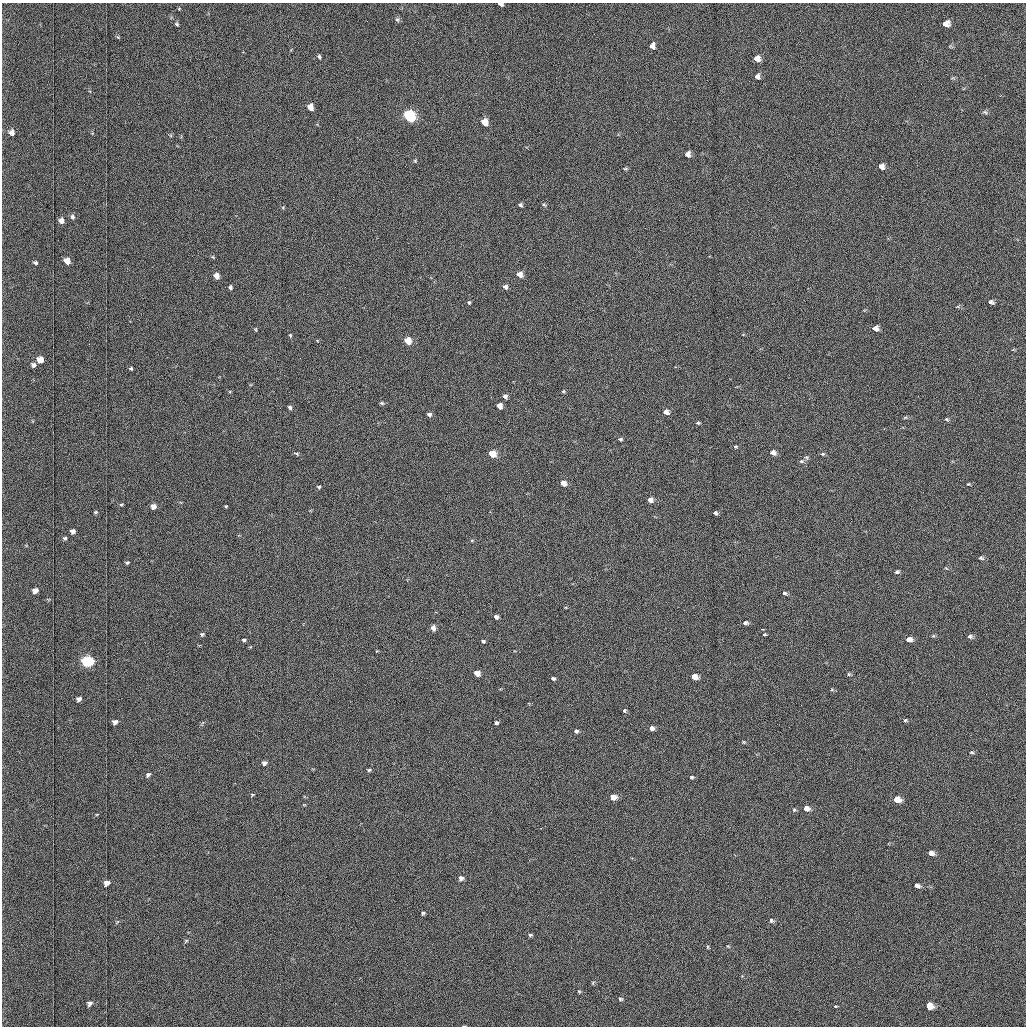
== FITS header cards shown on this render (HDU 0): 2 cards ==
NAXIS1  =                 1024 /fastest changing axis
NAXIS2  =                 1024 /next to fastest changing axis

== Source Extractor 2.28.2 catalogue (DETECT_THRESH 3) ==
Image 1024 x 1024 px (HDU 0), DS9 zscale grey, 1 PNG px = 1 image px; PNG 1028 x 1028 px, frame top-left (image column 1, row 1024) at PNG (2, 3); no overlay
Background 1030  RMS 5.2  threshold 15.5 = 3 sigma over >= 5 px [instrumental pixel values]
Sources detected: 128; all 128 listed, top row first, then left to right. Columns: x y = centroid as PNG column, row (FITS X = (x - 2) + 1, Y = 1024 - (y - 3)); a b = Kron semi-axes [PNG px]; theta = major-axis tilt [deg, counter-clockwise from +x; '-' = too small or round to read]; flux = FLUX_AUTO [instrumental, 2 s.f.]
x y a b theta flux
501 4 5 4 - 1200
179 9 5 4 - 360
397 19 7 6 - 840
177 24 7 5 -61 680
946 24 6 6 - 2500
118 37 7 4 -44 430
652 46 6 4 86 1700
319 56 5 3 - 550
757 59 6 5 - 2500
758 76 6 5 - 1200
311 107 6 4 -72 3500
985 112 8 5 -25 630
410 116 7 5 -71 73000
485 122 6 5 - 6400
12 132 5 4 - 1200
688 154 5 5 - 2000
415 160 5 4 - 370
881 166 5 5 - 1800
625 169 7 3 -7 390
520 205 4 4 - 710
544 205 6 5 - 470
283 208 5 4 - 330
72 217 6 5 - 750
62 221 5 5 - 1600
213 257 6 3 -72 300
67 261 5 5 - 3200
35 263 4 3 - 560
520 275 5 4 - 3600
216 276 5 4 - 2800
230 287 4 3 - 720
505 287 5 5 - 1100
469 302 5 4 - 450
991 302 7 5 -24 860
875 328 6 5 - 2200
255 329 4 3 - 330
290 335 4 3 - 340
408 341 5 4 - 9700
40 360 5 5 - 4300
34 365 4 4 - 1000
131 369 3 3 - 420
563 391 5 4 - 390
505 396 5 4 - 1700
382 403 5 4 - 490
499 406 5 4 - 4000
290 407 4 4 - 670
666 412 5 4 - 2800
429 415 5 4 - 1100
905 417 6 4 3 420
947 419 5 4 - 460
698 423 5 4 - 490
620 439 5 4 - 660
736 446 6 5 - 440
773 452 5 4 - 2600
297 453 5 4 - 500
492 454 5 4 - 12000
822 454 6 4 3 540
806 457 6 5 - 580
801 461 6 5 - 670
563 483 5 4 - 4300
968 484 4 3 - 350
319 487 5 3 - 450
650 500 5 4 - 2900
121 504 5 3 - 310
153 506 5 4 - 2600
226 506 3 2 - 330
95 512 5 3 - 370
715 513 4 3 - 1000
73 531 5 4 - 1300
65 538 4 4 - 480
472 540 5 3 - 360
981 558 7 5 -9 700
127 562 4 3 - 470
897 572 6 4 14 670
35 590 5 4 - 2000
784 593 6 4 -43 680
496 617 4 4 - 1600
745 623 6 4 2 970
433 628 7 5 -88 1300
762 629 3 2 - 420
202 634 5 4 - 560
764 634 3 3 - 1000
933 636 6 4 17 370
970 636 6 5 - 900
909 639 6 5 - 2800
244 640 4 3 - 590
483 641 4 3 - 540
88 661 6 5 - 65000
477 673 5 4 - 5700
849 674 5 4 - 420
694 677 5 4 - 6500
553 678 4 3 - 790
832 690 5 3 - 390
79 699 6 5 - 1500
624 710 3 3 - 1800
905 720 5 4 - 480
115 722 5 4 - 1600
496 723 4 3 - 680
652 728 5 4 - 1700
576 731 5 4 - 680
744 742 5 4 - 360
972 752 6 4 2 450
264 763 5 4 - 1400
369 770 5 3 - 510
148 775 6 5 - 840
691 777 5 4 - 500
252 795 5 3 - 350
613 797 5 5 - 5700
897 799 5 5 - 8000
806 808 5 4 - 3100
794 810 5 4 - 450
97 814 5 3 - 300
931 853 5 4 - 2000
461 878 5 4 - 1500
107 883 7 5 36 2500
917 885 5 4 - 1100
423 913 3 3 - 440
771 920 5 5 - 630
117 922 7 3 53 380
530 935 5 4 - 440
186 941 6 5 - 560
728 946 4 2 - 260
708 947 5 3 - 310
579 991 5 3 - 310
620 999 5 4 - 460
90 1003 7 6 - 1200
929 1005 6 5 - 6300
835 1006 3 3 - 910
463 1026 4 2 - 240
At the frame edge (FLAGS 8, measured only in part): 2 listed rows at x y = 501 4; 463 1026

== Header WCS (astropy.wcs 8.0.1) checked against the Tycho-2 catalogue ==
Header WCS as astropy/WCSLIB reads it (applying the file's SIP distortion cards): RA---TAN-SIP/DEC--TAN-SIP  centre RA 20:12:46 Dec +27:28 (303.19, +27.47 deg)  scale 1.67 arcsec/px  FOV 28.5' x 28.6'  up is -179 deg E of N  parity flipped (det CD > 0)
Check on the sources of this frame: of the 60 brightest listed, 38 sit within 2.5 arcsec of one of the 40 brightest Tycho-2 stars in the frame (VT <= 12.87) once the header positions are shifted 0.18 arcsec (0.18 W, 0.01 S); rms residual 0.92 arcsec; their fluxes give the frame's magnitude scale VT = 20.28 - 2.5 log10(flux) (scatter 0.18 mag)
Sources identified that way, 38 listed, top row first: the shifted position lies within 2.5 arcsec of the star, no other Tycho-2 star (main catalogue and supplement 1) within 5.0 arcsec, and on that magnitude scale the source's flux lands within +1.5 / -3 mag of the star's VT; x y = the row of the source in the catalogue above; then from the Tycho-2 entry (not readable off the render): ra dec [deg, ICRS J2000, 3 dp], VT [Tycho-2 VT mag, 2 dp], TYC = Tycho-2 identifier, HIP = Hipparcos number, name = IAU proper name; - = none
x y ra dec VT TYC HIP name
501 4 303.196 +27.232 12.51 2162-316-1 - -
946 24 302.964 +27.244 11.47 2162-305-1 - -
652 46 303.117 +27.253 12.43 2162-534-1 - -
757 59 303.063 +27.260 11.77 2162-168-1 - -
758 76 303.063 +27.268 12.37 2162-104-1 - -
410 116 303.244 +27.284 7.77 2162-911-1 99617 -
485 122 303.205 +27.288 10.96 2162-574-1 - -
688 154 303.100 +27.304 12.04 2162-191-1 - -
881 166 302.998 +27.310 11.87 2162-1141-1 - -
520 275 303.188 +27.359 11.28 2162-438-1 - -
216 276 303.346 +27.357 11.18 2162-815-1 - -
875 328 303.003 +27.385 11.68 2162-28-1 - -
408 341 303.247 +27.389 10.36 2162-304-1 - -
40 360 303.439 +27.395 11.22 2162-22-1 - -
505 396 303.197 +27.415 12.31 2162-926-1 - -
499 406 303.199 +27.420 11.61 2162-663-1 - -
666 412 303.113 +27.423 11.81 2162-915-1 - -
773 452 303.057 +27.443 11.74 2162-224-1 - -
492 454 303.203 +27.442 10.51 2162-192-1 - -
563 483 303.167 +27.456 11.12 2162-238-1 - -
650 500 303.121 +27.464 11.89 2162-846-1 - -
153 506 303.381 +27.464 11.81 2162-182-1 - -
35 590 303.444 +27.502 11.86 2162-14-1 - -
496 617 303.203 +27.517 12.32 2162-421-1 - -
970 636 302.955 +27.529 12.36 2162-118-1 - -
909 639 302.987 +27.530 11.87 2162-1209-1 - -
88 661 303.416 +27.535 8.19 2162-1449-1 99677 -
477 673 303.213 +27.543 10.91 2162-390-1 - -
694 677 303.099 +27.546 10.75 2162-1213-1 - -
652 728 303.122 +27.570 12.73 2162-145-1 - -
613 797 303.143 +27.602 11.15 2162-647-1 - -
897 799 302.994 +27.604 10.48 2162-302-1 - -
806 808 303.041 +27.608 11.35 2162-1393-1 - -
931 853 302.977 +27.629 11.59 2162-1475-1 - -
461 878 303.223 +27.638 12.23 2162-1405-1 - -
107 883 303.408 +27.638 11.76 2162-1329-1 - -
917 885 302.984 +27.645 12.87 2162-1559-1 - -
929 1005 302.978 +27.700 10.97 2162-1463-1 - -